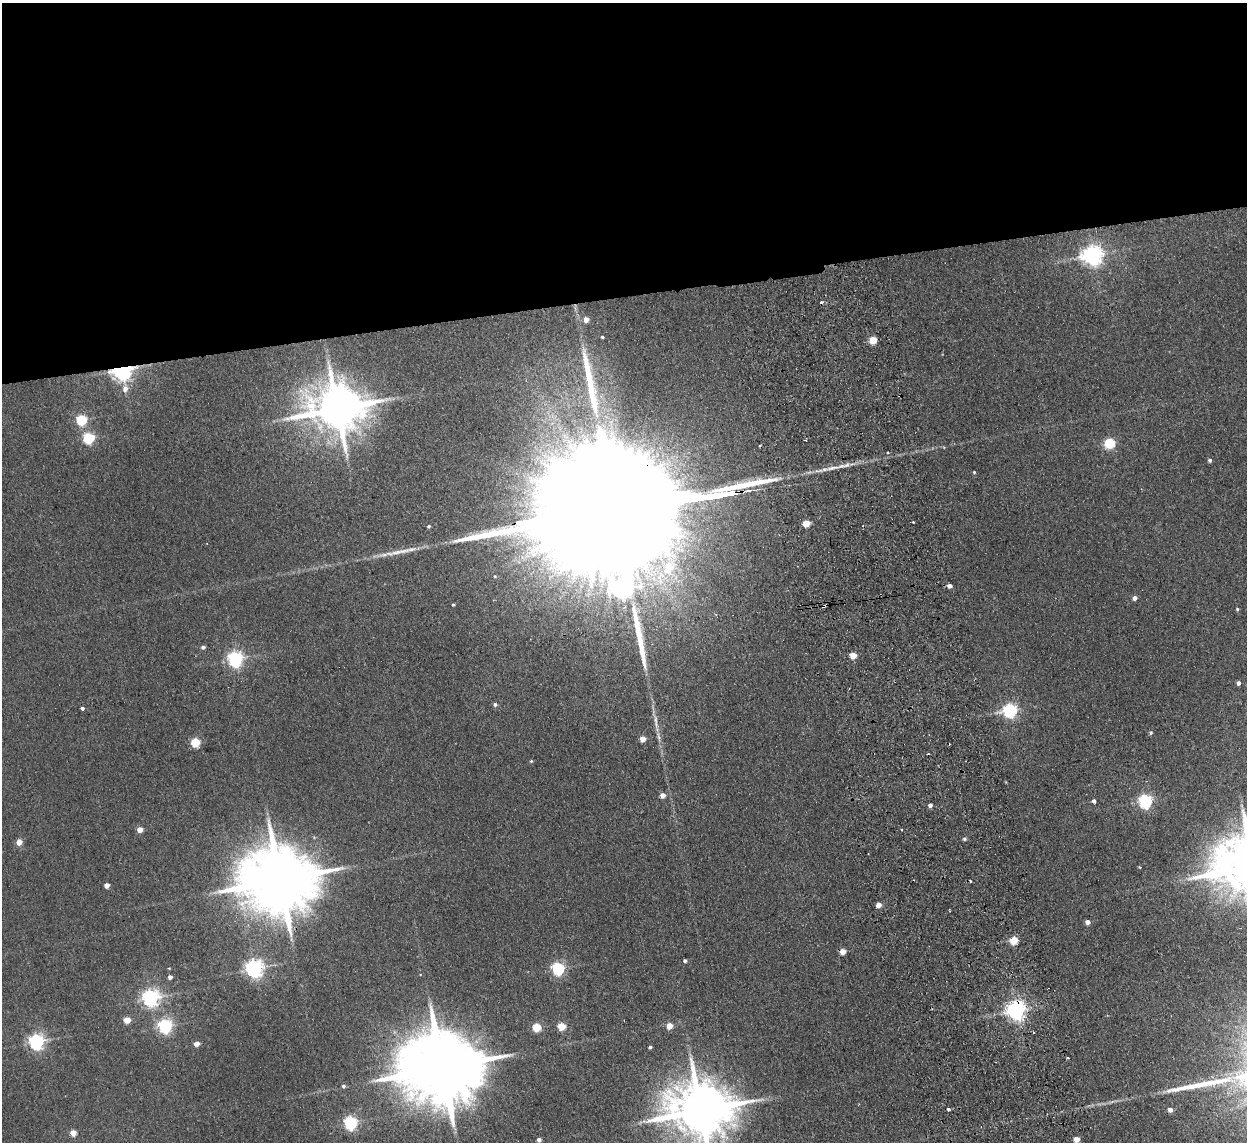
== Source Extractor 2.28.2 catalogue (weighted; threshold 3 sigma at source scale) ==
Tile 2 of 4 x 4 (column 2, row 1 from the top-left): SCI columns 1297-2541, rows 3573-4712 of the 5082 x 4980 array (HDU 1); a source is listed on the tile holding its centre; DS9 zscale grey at full resolution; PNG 1249 x 1144 px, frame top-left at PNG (2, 3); no overlay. Shown black and unused: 26% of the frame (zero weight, under 2 of 3 exposures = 3% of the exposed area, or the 3 px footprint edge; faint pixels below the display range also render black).
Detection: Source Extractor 2.28.2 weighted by HDU 2 'WHT'; one run over the whole footprint, this tile lists its part. Background 0.0678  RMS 0.0098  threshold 0.044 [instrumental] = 3 sigma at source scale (4.5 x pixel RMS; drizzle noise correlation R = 1.50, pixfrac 1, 0.05/0.05 arcsec/px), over >= 5 px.
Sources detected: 82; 1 inside a brighter object's white glare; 8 cosmic-ray / hot-pixel residue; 3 long thin detections or spike segments (spike, bleed or trail) — not listed; the other 70 listed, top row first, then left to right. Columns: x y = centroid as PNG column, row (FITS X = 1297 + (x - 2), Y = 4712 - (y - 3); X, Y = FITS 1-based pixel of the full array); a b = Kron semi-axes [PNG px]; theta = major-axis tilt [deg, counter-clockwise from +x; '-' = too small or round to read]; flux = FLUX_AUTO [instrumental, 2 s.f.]
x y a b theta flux
1093 255 7 7 - 630
586 319 5 5 - 7.1
602 337 3 3 - 1.3
873 340 5 5 - 29
122 370 8 7 - 730
337 408 16 13 0 5100
81 420 5 5 - 80
89 438 5 5 - 100
1110 443 5 5 - 84
1210 460 5 4 - 2
974 472 4 4 - 1.1
623 508 143 26 8 210000
806 523 5 4 - 23
429 526 4 4 - 1.6
949 586 4 4 - 5.1
1135 598 4 4 - 4.3
453 605 3 3 - 1
824 606 5 3 - 9.7
1237 609 4 4 - 1.2
203 647 5 4 - 2.5
853 655 5 4 - 18
235 659 6 6 - 300
1238 683 4 4 - 3.3
495 704 5 4 - 2.4
82 708 3 3 - 15
1010 710 6 6 - 230
656 722 29 6 -82 10
1151 732 4 4 - 1.7
642 739 4 4 - 13
195 742 5 5 - 47
531 761 4 4 - 1.2
662 795 5 4 - 7.4
1094 801 3 3 - 5.7
1145 801 6 6 - 210
930 805 4 4 - 4.9
140 829 4 4 - 12
901 829 3 2 - 1
964 839 5 4 - 2.1
19 842 4 4 - 12
1139 867 4 3 - 0.72
280 880 21 16 0 11000
106 885 4 4 - 7.8
878 905 4 4 - 9.4
1087 922 4 4 - 5.3
1014 940 5 5 - 34
842 952 5 4 - 11
685 961 4 3 - 2.1
254 968 6 6 - 450
558 969 6 5 - 160
170 977 4 4 - 3.5
150 998 6 6 - 390
1016 1010 7 6 - 550
127 1020 5 4 - 20
165 1026 6 6 - 220
561 1026 5 5 - 34
669 1026 5 5 - 13
536 1027 5 5 - 40
37 1042 6 6 - 310
196 1044 4 4 - 9.7
650 1047 4 3 - 1.9
1068 1058 3 2 - 0.81
442 1067 24 18 4 15000
343 1086 5 5 - 2
948 1109 3 3 - 37
700 1110 18 15 7 7300
1170 1110 5 4 - 5.5
350 1123 6 6 - 180
73 1133 4 4 - 15
1076 1139 4 4 - 13
539 1140 4 4 - 3.6
Overlapping masked pixels (flux is a lower limit): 6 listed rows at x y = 122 370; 623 508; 824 606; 280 880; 842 952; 1016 1010
Isophote crosses this tile's border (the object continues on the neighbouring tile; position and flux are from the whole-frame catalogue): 1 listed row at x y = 700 1110